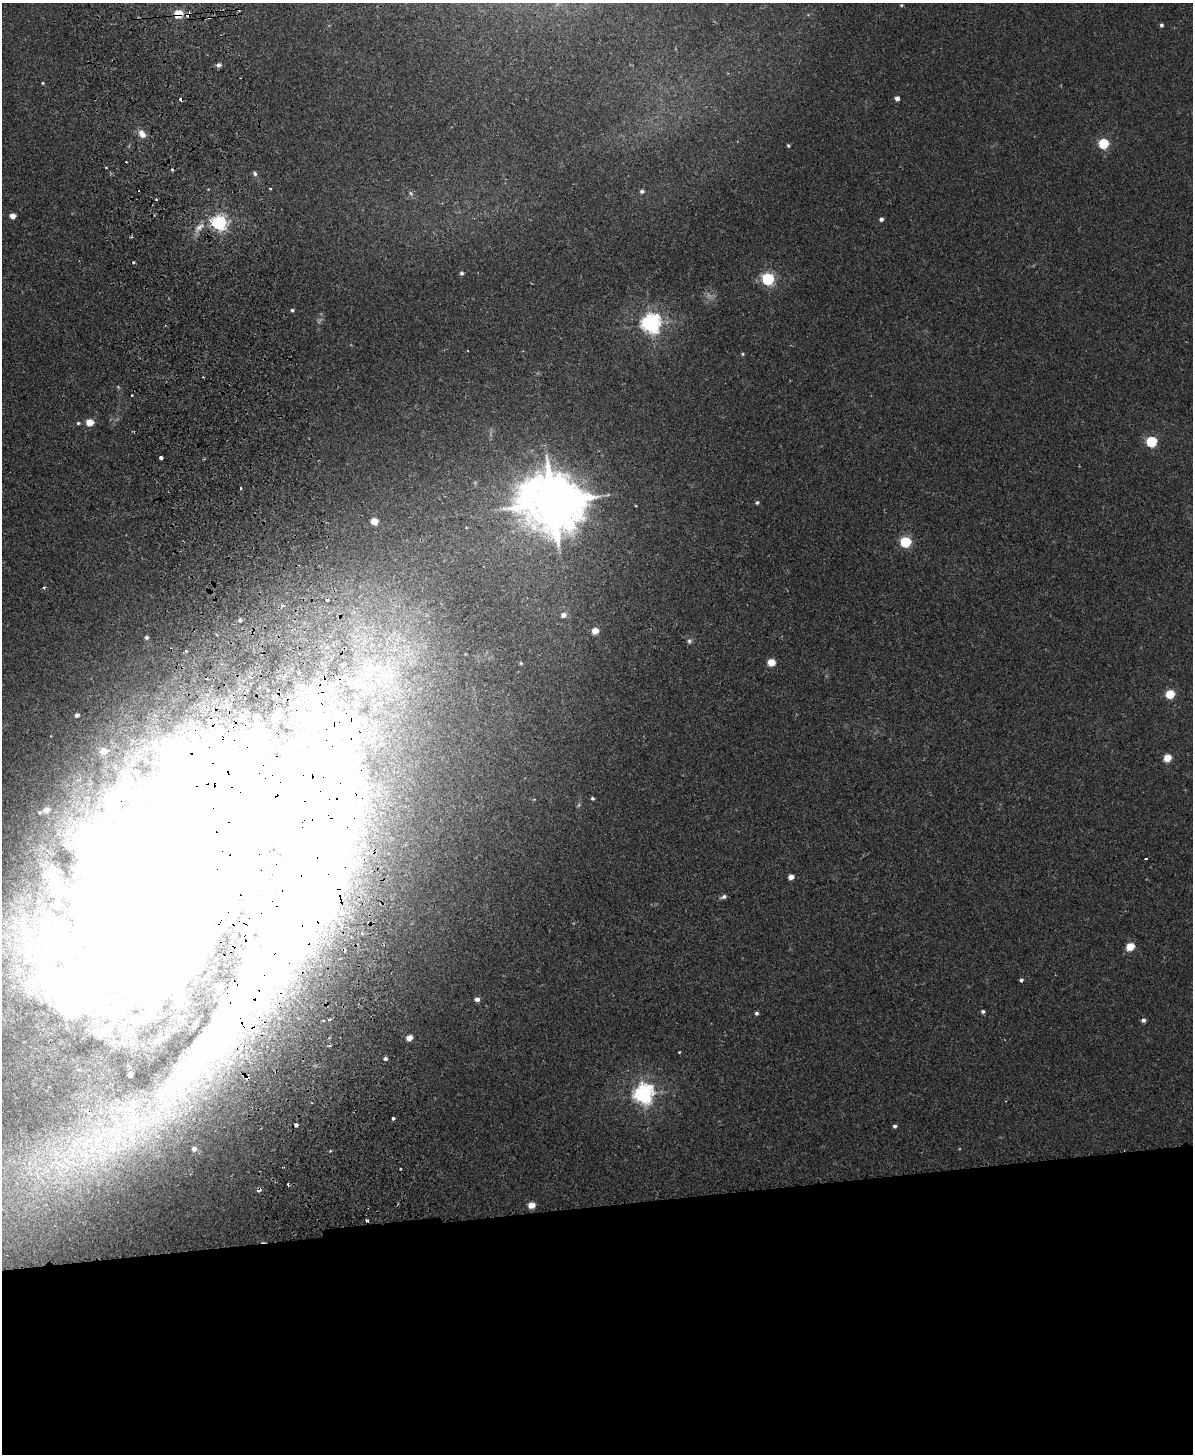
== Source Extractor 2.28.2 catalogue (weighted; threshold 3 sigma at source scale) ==
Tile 11 of 4 x 3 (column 3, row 3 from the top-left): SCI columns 2439-3629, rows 151-1602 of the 4878 x 4763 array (HDU 1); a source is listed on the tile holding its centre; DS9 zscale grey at full resolution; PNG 1195 x 1456 px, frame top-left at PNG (2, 3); no overlay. Shown black and unused: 17% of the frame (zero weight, under 2 of 3 exposures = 3% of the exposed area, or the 3 px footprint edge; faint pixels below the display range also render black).
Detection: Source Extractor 2.28.2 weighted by HDU 2 'WHT'; one run over the whole footprint, this tile lists its part. Background 0.0218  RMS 0.0061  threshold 0.0276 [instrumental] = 3 sigma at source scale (4.5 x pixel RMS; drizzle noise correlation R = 1.50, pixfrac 1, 0.05/0.05 arcsec/px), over >= 5 px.
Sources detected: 116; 10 inside a brighter object's white glare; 17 cosmic-ray / hot-pixel residue — not listed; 5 inside a brighter listed object's ellipse — not listed separately; the other 84 listed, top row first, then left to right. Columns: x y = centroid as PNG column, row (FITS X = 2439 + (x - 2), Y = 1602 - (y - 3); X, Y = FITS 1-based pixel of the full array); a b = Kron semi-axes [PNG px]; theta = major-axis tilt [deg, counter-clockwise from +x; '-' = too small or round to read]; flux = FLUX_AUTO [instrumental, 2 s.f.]
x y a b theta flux
901 5 4 3 - 0.63
178 14 5 5 - 24
1161 25 4 4 - 1.4
42 83 3 3 - 0.62
897 98 4 4 - 3.2
142 134 11 8 -58 4.5
1103 143 5 5 - 52
788 146 5 3 - 0.85
255 174 6 4 -76 1.5
642 191 5 5 - 1.3
411 193 7 6 - 1.5
156 199 3 3 - 1.8
12 216 5 4 - 7
881 219 4 4 - 2
219 223 6 6 - 190
199 227 16 7 45 5.1
462 273 4 4 - 1.5
768 279 6 5 - 110
292 310 4 3 - 1.3
651 323 7 7 - 330
743 354 4 4 - 0.81
132 395 2 2 - 0.61
89 422 5 4 - 15
78 423 4 4 - 0.86
1151 441 5 5 - 54
161 458 3 3 - 15
240 488 3 3 - 1.4
552 502 19 16 -8 4000
757 502 5 4 - 1.1
374 521 5 5 - 11
905 542 5 5 - 64
44 587 4 4 - 0.82
283 605 6 4 -7 1.2
563 615 5 5 - 3.5
240 620 4 3 - 2.3
595 631 5 4 - 11
146 637 4 4 - 1.6
689 641 7 5 -90 1.4
186 651 3 3 - 0.97
771 662 5 5 - 16
521 663 5 4 - 0.73
371 670 37 22 34 46
298 672 3 3 - 1.6
301 685 8 4 -7 1.6
268 690 3 3 - 0.98
1170 694 5 5 - 27
207 695 3 2 - 0.67
77 715 4 4 - 2.7
103 751 6 5 - 10
1167 758 5 5 - 16
592 798 4 3 - 0.97
46 810 5 5 - 6.1
39 812 5 5 - 1.3
1146 859 3 2 - 0.98
791 877 4 4 - 5.7
168 892 196 135 48 5800
723 897 7 5 26 1.6
362 932 4 3 - 1.6
1130 947 5 5 - 19
1021 980 4 4 - 1.3
279 992 9 8 - 6.2
477 999 5 4 - 3.1
983 1011 4 4 - 1.3
756 1013 4 4 - 1.4
329 1019 4 3 - 0.93
323 1020 3 2 - 0.92
1143 1020 5 4 - 2
409 1038 5 4 - 8
233 1042 25 8 -6 11
679 1052 2 2 - 0.49
385 1059 5 4 - 1.5
230 1063 9 6 63 2.8
129 1075 4 3 - 2.1
643 1094 7 7 - 350
165 1103 26 22 -80 32
393 1118 3 3 - 1.5
296 1125 4 3 - 5.9
895 1126 4 4 - 1.5
132 1139 13 7 68 6.2
97 1141 24 19 -75 32
194 1149 5 5 - 3.1
86 1155 28 17 -16 33
531 1205 5 4 - 9.7
367 1220 3 3 - 2.7
Overlapping masked pixels (flux is a lower limit): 5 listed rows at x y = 178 14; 219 223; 168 892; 279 992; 367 1220